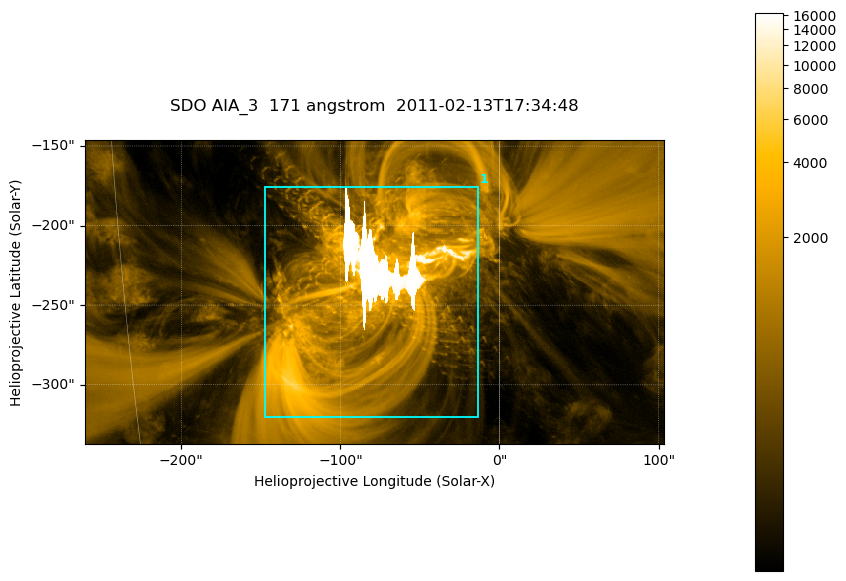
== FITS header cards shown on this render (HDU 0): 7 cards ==
TELESCOP= 'SDO     '           /
INSTRUME= 'AIA_3   '           /
WAVELNTH=                  171 /
WAVEUNIT= 'angstrom'           /
DATE-OBS= '2011-02-13T17:34:48.34' /
CTYPE1  = 'HPLN-TAN'           /
CTYPE2  = 'HPLT-TAN'           /

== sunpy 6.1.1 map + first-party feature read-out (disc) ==
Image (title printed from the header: SDO AIA_3  171 angstrom  2011-02-13T17:34:48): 607 x 318 px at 0.599 arcsec/px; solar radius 972 arcsec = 1622 px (partial field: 2.3% of the solar disc is inside the frame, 100% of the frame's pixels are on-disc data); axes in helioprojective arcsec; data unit not stated in the header (colour bar unlabelled)
Pointing: header CRPIX1/2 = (2056.06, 2043.72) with CRVAL1/2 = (0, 0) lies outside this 607 x 318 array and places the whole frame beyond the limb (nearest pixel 1.39 R_sun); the SolarSoft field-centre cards XCEN/YCEN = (-78.4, -241.7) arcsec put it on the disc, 1316 arcsec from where CRPIX/CRVAL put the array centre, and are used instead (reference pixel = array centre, CRVAL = XCEN/YCEN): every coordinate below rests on XCEN/YCEN
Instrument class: DISC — disc imager (sunpy class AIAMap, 171 A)
Bright regions (active regions / flare kernels): reference = the on-disc median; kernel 5 px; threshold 5 sigma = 1994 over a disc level ~389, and >= 1.15x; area >= 193 px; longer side >= 4 px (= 2.4 arcsec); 1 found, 1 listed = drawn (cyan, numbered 1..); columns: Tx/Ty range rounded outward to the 2 arcsec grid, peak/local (2 s.f.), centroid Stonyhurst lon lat
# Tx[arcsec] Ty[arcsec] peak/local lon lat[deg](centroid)
1 -148..-12 -320..-176 42 -5 -21